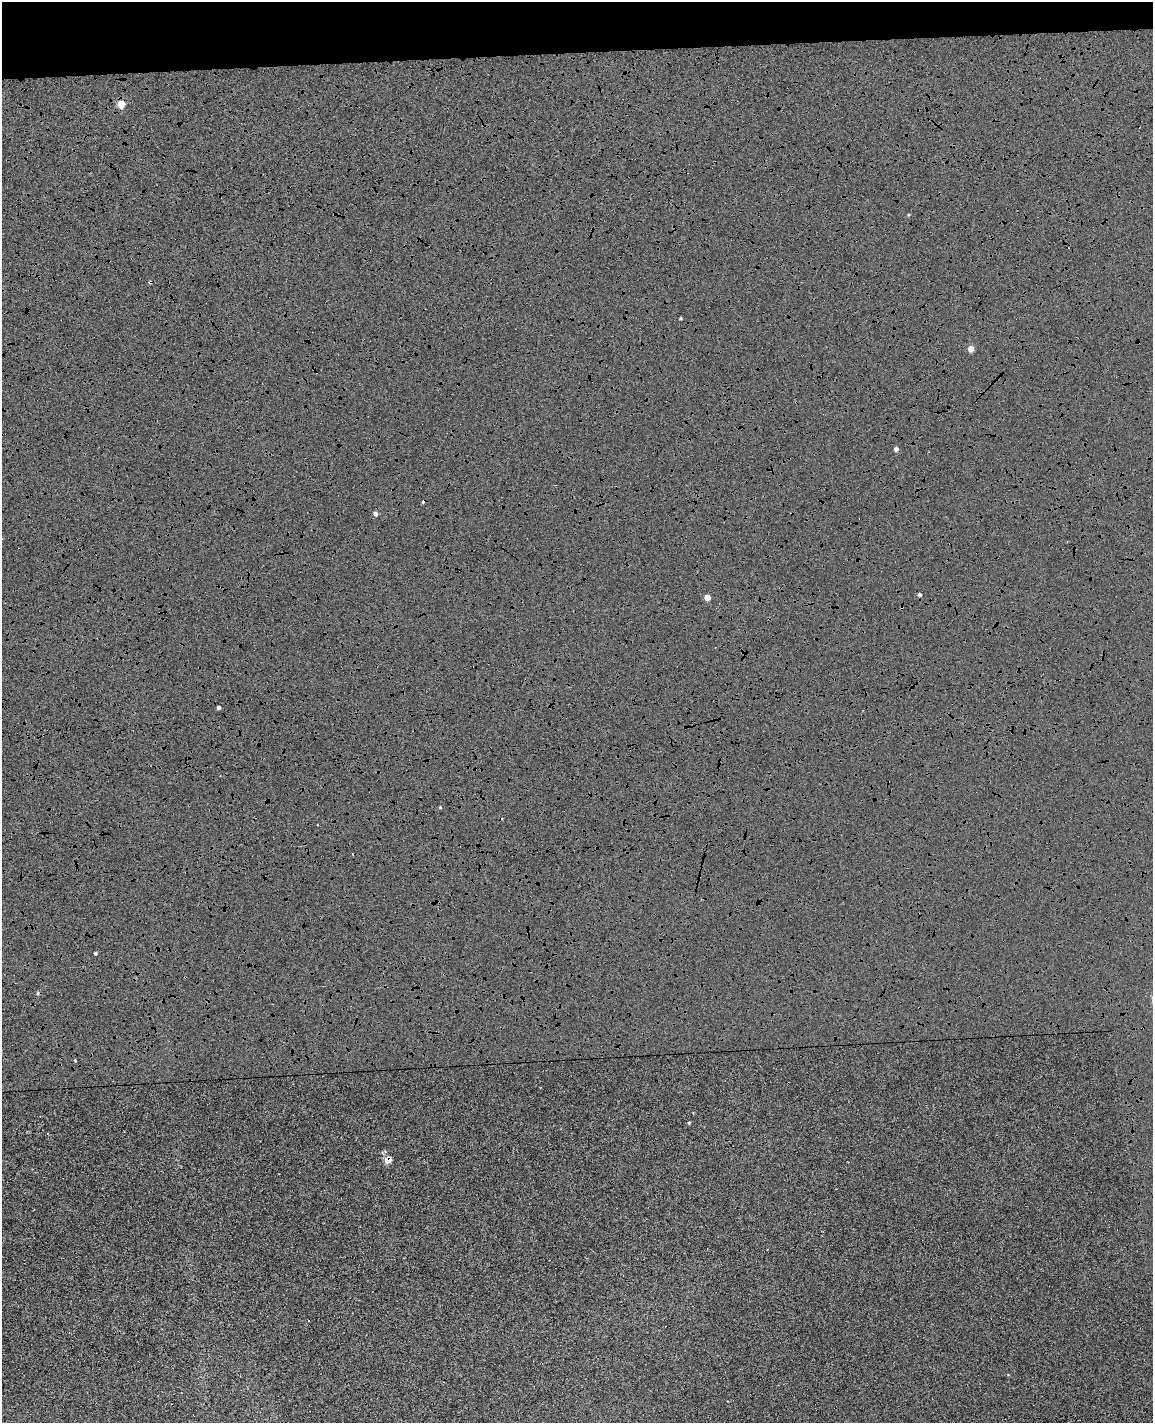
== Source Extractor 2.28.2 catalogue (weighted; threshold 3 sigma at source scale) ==
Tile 3 of 4 x 3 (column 3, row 1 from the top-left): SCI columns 2357-3507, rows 2980-4400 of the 4714 x 4645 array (HDU 1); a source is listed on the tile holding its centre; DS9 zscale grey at full resolution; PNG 1155 x 1425 px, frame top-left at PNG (2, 2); no overlay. Shown black and unused: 5% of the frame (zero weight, under 4 of 8 exposures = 6% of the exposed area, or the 3 px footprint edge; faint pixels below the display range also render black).
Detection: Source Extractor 2.28.2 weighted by HDU 2 'WHT'; one run over the whole footprint, this tile lists its part. Background 0.00602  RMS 0.0054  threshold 0.022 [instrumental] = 3 sigma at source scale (4.09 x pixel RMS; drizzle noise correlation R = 1.36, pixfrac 0.8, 0.05/0.05 arcsec/px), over >= 5 px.
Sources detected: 25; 6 cosmic-ray / hot-pixel residue — not listed; the other 19 listed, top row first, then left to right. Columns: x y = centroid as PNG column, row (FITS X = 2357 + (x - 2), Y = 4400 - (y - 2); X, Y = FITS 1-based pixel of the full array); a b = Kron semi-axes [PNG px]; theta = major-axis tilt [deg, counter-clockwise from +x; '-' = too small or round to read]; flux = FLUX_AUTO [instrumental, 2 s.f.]
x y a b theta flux
121 104 5 5 - 16
908 215 5 4 - 0.57
150 282 5 4 - 0.83
681 318 3 3 - 0.65
971 349 5 4 - 7.2
896 449 5 4 - 2.2
375 513 4 4 - 2.4
919 594 4 4 - 1.4
707 597 4 4 - 7.6
769 619 3 3 - 0.5
219 708 4 3 - 1.7
440 807 4 4 - 0.51
95 953 4 4 - 0.66
75 1060 3 3 - 2.1
689 1123 4 3 - 0.64
48 1133 3 2 - 0.43
388 1160 5 5 - 7.3
1008 1374 5 3 - 0.41
727 1401 3 2 - 0.29
Overlapping masked pixels (flux is a lower limit): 2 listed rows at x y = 150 282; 769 619